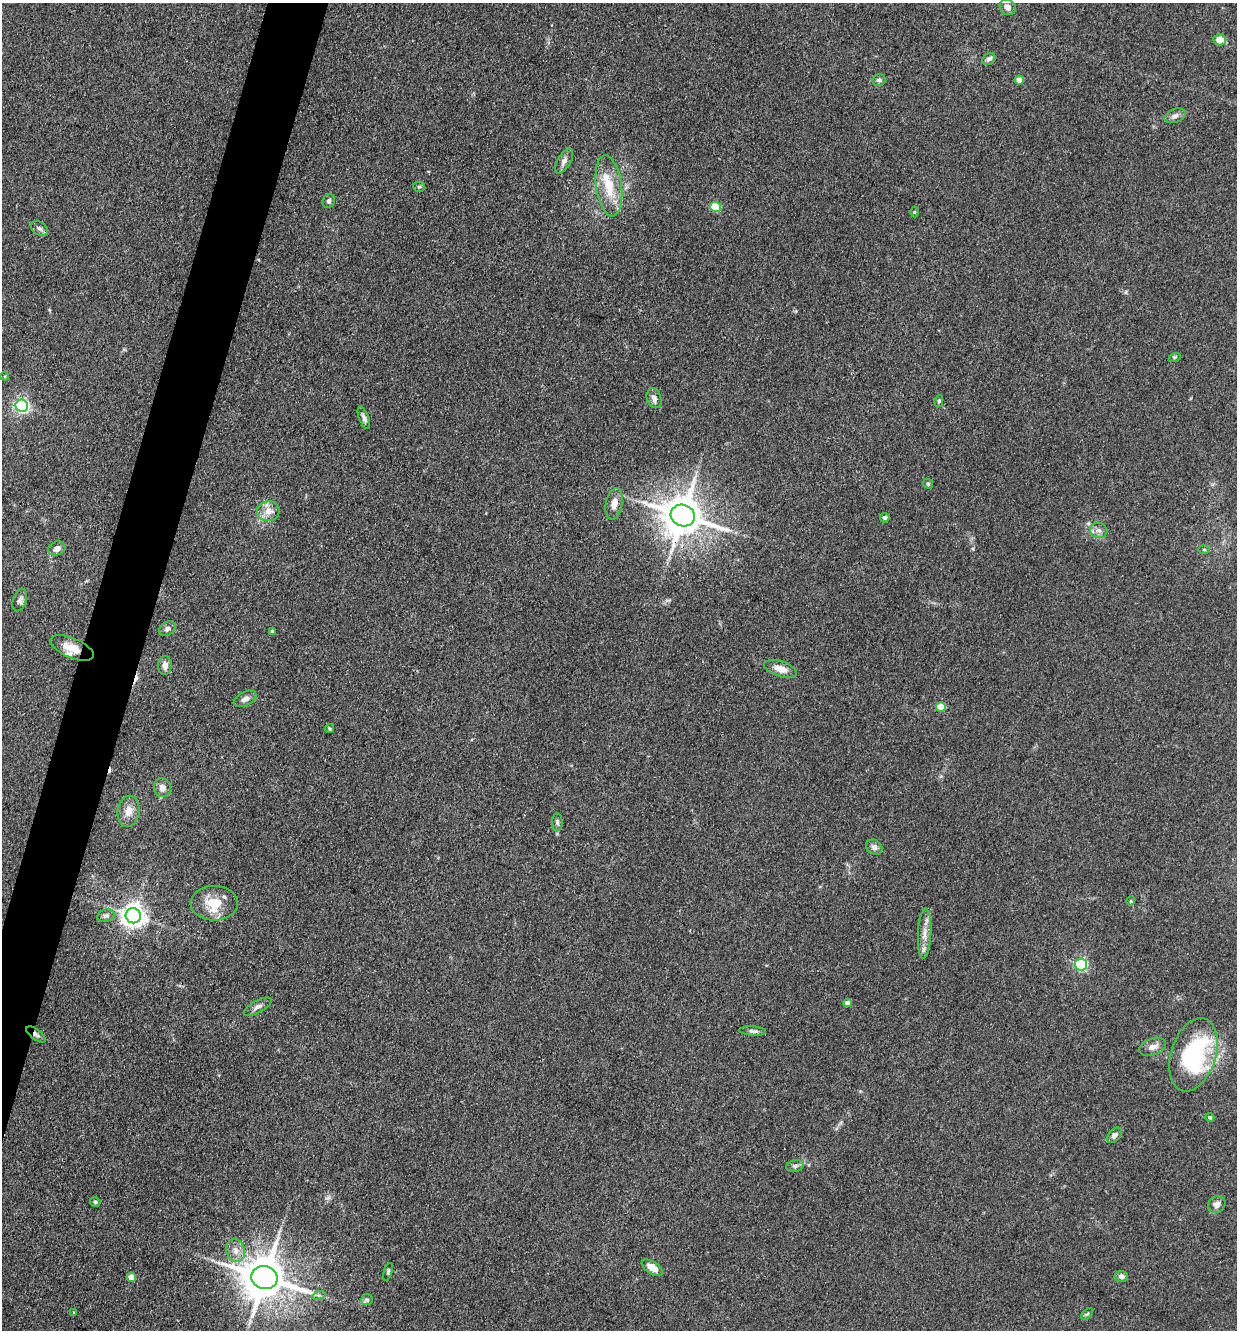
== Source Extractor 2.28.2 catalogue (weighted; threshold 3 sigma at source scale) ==
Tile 7 of 4 x 4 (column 3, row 2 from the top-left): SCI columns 2732-3966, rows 2660-3987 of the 5334 x 5318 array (HDU 1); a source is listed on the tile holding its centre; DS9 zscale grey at full resolution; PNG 1239 x 1332 px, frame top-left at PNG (2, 3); each listed source drawn as its Kron ellipse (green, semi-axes under 4 px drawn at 4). Shown black and unused: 4% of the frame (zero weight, under 3 of 4 exposures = <1% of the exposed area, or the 3 px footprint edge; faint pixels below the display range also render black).
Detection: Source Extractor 2.28.2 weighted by HDU 2 'WHT'; one run over the whole footprint, this tile lists its part. Background 0.141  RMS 0.0069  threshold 0.0308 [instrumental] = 3 sigma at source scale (4.5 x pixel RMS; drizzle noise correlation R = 1.50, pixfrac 1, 0.05/0.05 arcsec/px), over >= 5 px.
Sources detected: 71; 2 cosmic-ray / hot-pixel residue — neither listed nor drawn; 2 inside a brighter listed object's ellipse — not listed separately; the other 67 listed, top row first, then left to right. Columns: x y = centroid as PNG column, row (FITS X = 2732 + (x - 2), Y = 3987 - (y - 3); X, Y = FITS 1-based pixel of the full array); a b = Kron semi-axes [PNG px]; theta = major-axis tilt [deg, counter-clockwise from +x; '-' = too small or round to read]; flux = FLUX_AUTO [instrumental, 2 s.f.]
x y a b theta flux
1008 7 8 7 - 3.4
1219 40 6 5 - 7.4
989 59 7 5 37 2.3
879 80 6 6 - 2
1019 80 4 4 - 6.2
1175 116 11 6 22 2.9
564 161 14 6 60 3.3
609 186 31 12 -82 20
419 187 5 5 - 1
329 201 7 6 - 1.6
715 207 5 5 - 33
914 212 5 3 - 0.6
39 228 9 6 -37 2.1
1175 357 6 3 17 0.91
5 376 4 3 - 0.72
654 398 10 7 -70 3.3
939 401 6 4 80 1.2
22 406 6 6 - 170
364 418 12 5 -68 2.5
928 484 5 4 - 0.94
614 504 16 8 79 5.9
268 511 11 10 - 6.1
683 516 12 10 -18 2300
885 518 4 4 - 2
1099 530 9 7 -16 3.1
57 548 9 6 22 3.5
1204 550 6 4 -1 0.74
20 600 12 6 71 2.5
167 629 9 6 34 2.4
272 631 4 4 - 0.75
72 648 23 10 -23 12
165 665 9 7 87 4.1
780 669 17 7 -18 6.7
245 699 12 7 26 3.1
941 707 5 5 - 16
330 729 4 3 - 1.2
162 788 9 8 - 3.7
129 811 16 11 81 6.8
557 822 9 5 -89 1.7
874 847 8 7 - 3
1131 901 4 4 - 0.69
214 903 23 17 0 16
106 916 9 6 17 2.1
133 916 7 7 - 570
925 934 25 6 87 7.1
1081 964 6 6 - 100
848 1003 4 4 - 3.9
258 1007 15 6 28 3.1
753 1031 13 4 -5 2.1
36 1034 11 5 -37 2.4
1153 1047 14 8 21 4.1
1193 1055 38 22 72 90
1210 1117 4 4 - 1.4
1114 1135 9 6 50 2.3
795 1166 9 6 10 2
95 1202 5 5 - 1.5
1217 1204 9 8 - 4
236 1250 11 9 -79 5.3
652 1268 12 6 -32 7.7
388 1272 9 4 74 1.1
1121 1276 6 5 - 2.6
131 1277 5 4 - 7.1
264 1278 13 11 -16 2700
319 1295 7 4 18 1.3
367 1300 6 5 - 1.3
74 1313 4 3 - 0.53
1087 1314 7 4 43 0.98
Overlapping masked pixels (flux is a lower limit): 4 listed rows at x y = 683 516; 72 648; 36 1034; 264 1278